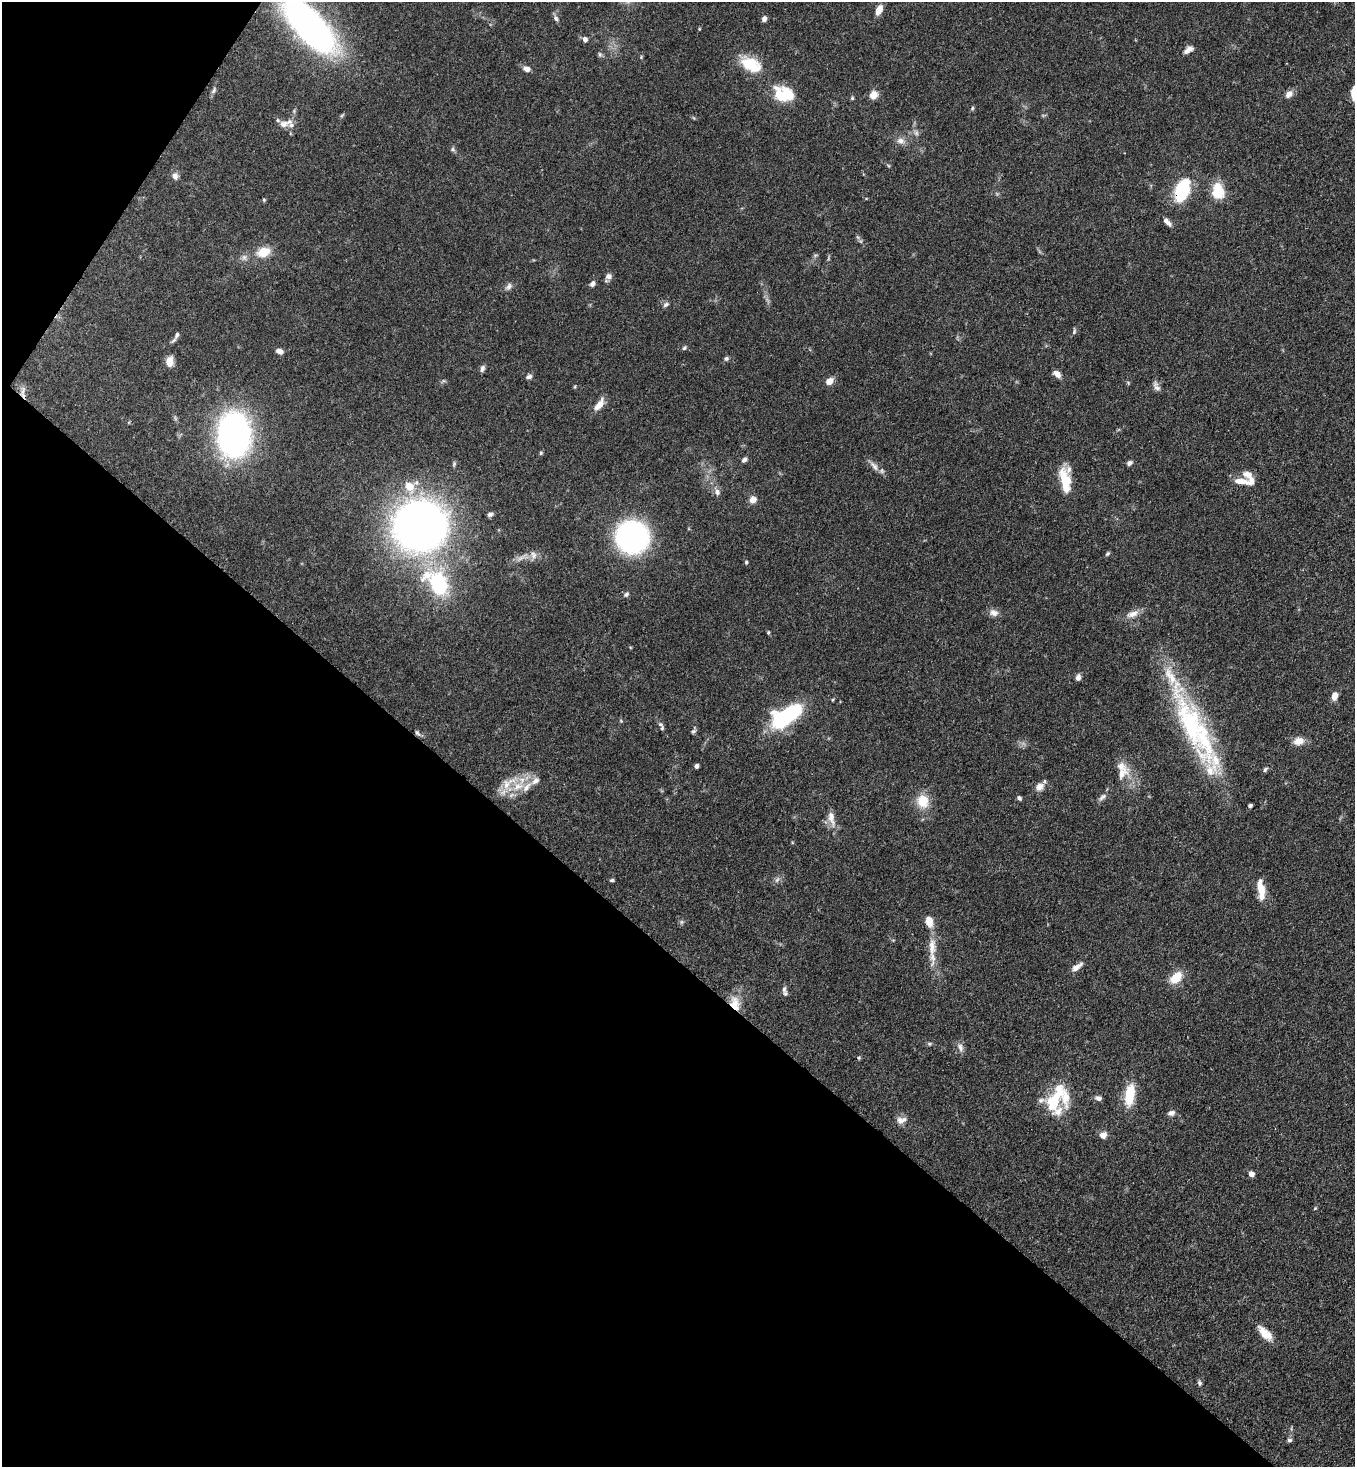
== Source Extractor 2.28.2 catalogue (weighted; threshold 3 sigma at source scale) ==
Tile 9 of 4 x 4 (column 1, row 3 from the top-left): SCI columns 364-1716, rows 1525-2989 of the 5999 x 5977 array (HDU 1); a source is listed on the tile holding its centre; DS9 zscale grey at full resolution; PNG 1357 x 1469 px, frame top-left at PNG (2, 2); no overlay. Shown black and unused: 37% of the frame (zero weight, under 3 of 4 exposures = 7% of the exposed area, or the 3 px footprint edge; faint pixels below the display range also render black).
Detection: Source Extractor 2.28.2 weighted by HDU 2 'WHT'; one run over the whole footprint, this tile lists its part. Background 0.0905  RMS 0.0038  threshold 0.017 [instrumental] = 3 sigma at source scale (4.5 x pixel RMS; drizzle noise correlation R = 1.50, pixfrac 1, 0.05/0.05 arcsec/px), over >= 5 px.
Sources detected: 128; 1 too faint to see at this stretch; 1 inside a brighter object's white glare — not listed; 18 inside a brighter listed object's ellipse — not listed separately; the other 108 listed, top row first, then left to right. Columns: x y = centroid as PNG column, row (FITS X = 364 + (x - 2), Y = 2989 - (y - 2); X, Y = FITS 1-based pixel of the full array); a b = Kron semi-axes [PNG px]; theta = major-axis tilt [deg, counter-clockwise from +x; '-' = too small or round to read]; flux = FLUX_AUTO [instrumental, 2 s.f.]
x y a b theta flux
879 10 12 7 66 3.4
556 18 9 6 -55 1.1
764 19 6 5 - 1.3
309 26 50 20 -49 170
585 39 6 5 - 1.4
1188 50 13 6 32 2.1
600 54 7 6 - 0.76
641 57 5 4 - 0.37
751 64 24 15 -29 13
526 69 9 6 -26 2.1
214 90 11 5 61 1
782 94 22 15 -13 15
1289 94 10 7 40 2.2
873 95 9 7 56 3.7
852 98 5 4 - 0.47
972 108 6 4 63 0.53
283 124 13 9 1 2.6
916 133 8 6 -74 1.2
901 141 11 8 -10 2.2
452 149 7 6 - 0.71
175 176 10 8 -73 1.8
1182 190 18 10 68 33
1218 193 17 12 6 7.1
264 200 5 4 - 0.42
1167 222 13 5 -45 1.7
263 252 17 12 18 6.4
244 257 9 7 90 1.4
608 276 8 7 - 1.7
593 284 7 6 - 1.2
508 287 12 7 48 1.4
666 304 8 6 33 1
1074 331 8 5 75 0.72
177 335 9 6 64 1.2
684 348 6 5 - 0.7
279 351 8 5 -15 1.8
726 359 6 5 - 0.75
169 361 11 8 86 3.3
482 368 9 5 73 1.1
1057 374 10 6 -39 2.2
529 377 8 5 19 1
829 381 7 5 38 4.1
575 386 5 3 - 0.37
1156 386 14 7 -60 1.6
23 390 12 7 88 1.9
599 405 17 7 54 3.5
234 435 32 23 -89 160
541 453 5 4 - 0.51
744 459 7 5 42 1.2
1129 463 7 6 - 1.1
874 466 17 7 -51 2.4
1248 474 14 8 -8 2.5
1063 475 24 12 -86 6.2
1241 481 20 7 -4 4
409 487 14 11 -59 6.3
717 492 11 7 -65 1.6
753 500 10 8 38 2.2
490 514 7 5 15 1.1
420 526 37 35 9 310
632 537 23 23 - 100
1107 553 7 4 48 0.59
533 555 14 7 82 2
746 562 5 4 - 0.48
438 584 31 22 -68 30
626 594 8 6 49 0.87
994 613 13 9 -13 2.2
1133 614 20 8 20 3.3
768 632 5 4 - 0.42
1078 677 7 5 80 1.7
1334 696 8 6 75 2.6
786 716 30 14 31 42
660 724 7 6 - 0.81
1190 724 118 29 -67 60
693 731 7 5 39 0.73
417 733 8 4 -51 0.75
1298 741 14 10 10 3.2
696 766 4 4 - 1.4
1265 769 7 5 57 0.72
1122 773 24 13 47 5.9
518 786 21 12 28 9.2
1040 787 11 9 35 2.7
1102 797 15 6 41 1.6
1019 798 6 5 - 0.87
923 801 18 16 -75 7.4
1250 806 4 3 - 0.93
831 818 24 8 -77 3.6
612 880 5 4 - 0.56
777 880 9 6 62 1.2
1261 889 25 8 -82 6.5
681 922 6 6 - 0.69
932 947 34 10 90 7.3
1077 967 16 6 37 2.3
1176 978 16 11 45 6.7
784 989 10 6 -77 1.4
735 1003 19 12 -75 5.8
929 1044 8 3 18 0.59
960 1047 13 7 -66 1.8
859 1058 5 5 - 0.44
1130 1095 27 11 82 11
1056 1097 39 17 52 15
1098 1098 8 5 -12 1.4
1171 1113 9 6 16 1.5
901 1120 15 9 11 2.5
1103 1135 9 8 - 2.2
1251 1174 5 5 - 2.2
1315 1208 6 4 87 0.42
1265 1334 19 9 -45 5.3
1199 1383 8 5 -75 0.82
1289 1440 6 5 - 0.82
Overlapping masked pixels (flux is a lower limit): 2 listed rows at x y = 1182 190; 735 1003
Isophote crosses this tile's border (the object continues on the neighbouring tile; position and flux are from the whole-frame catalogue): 1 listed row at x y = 309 26